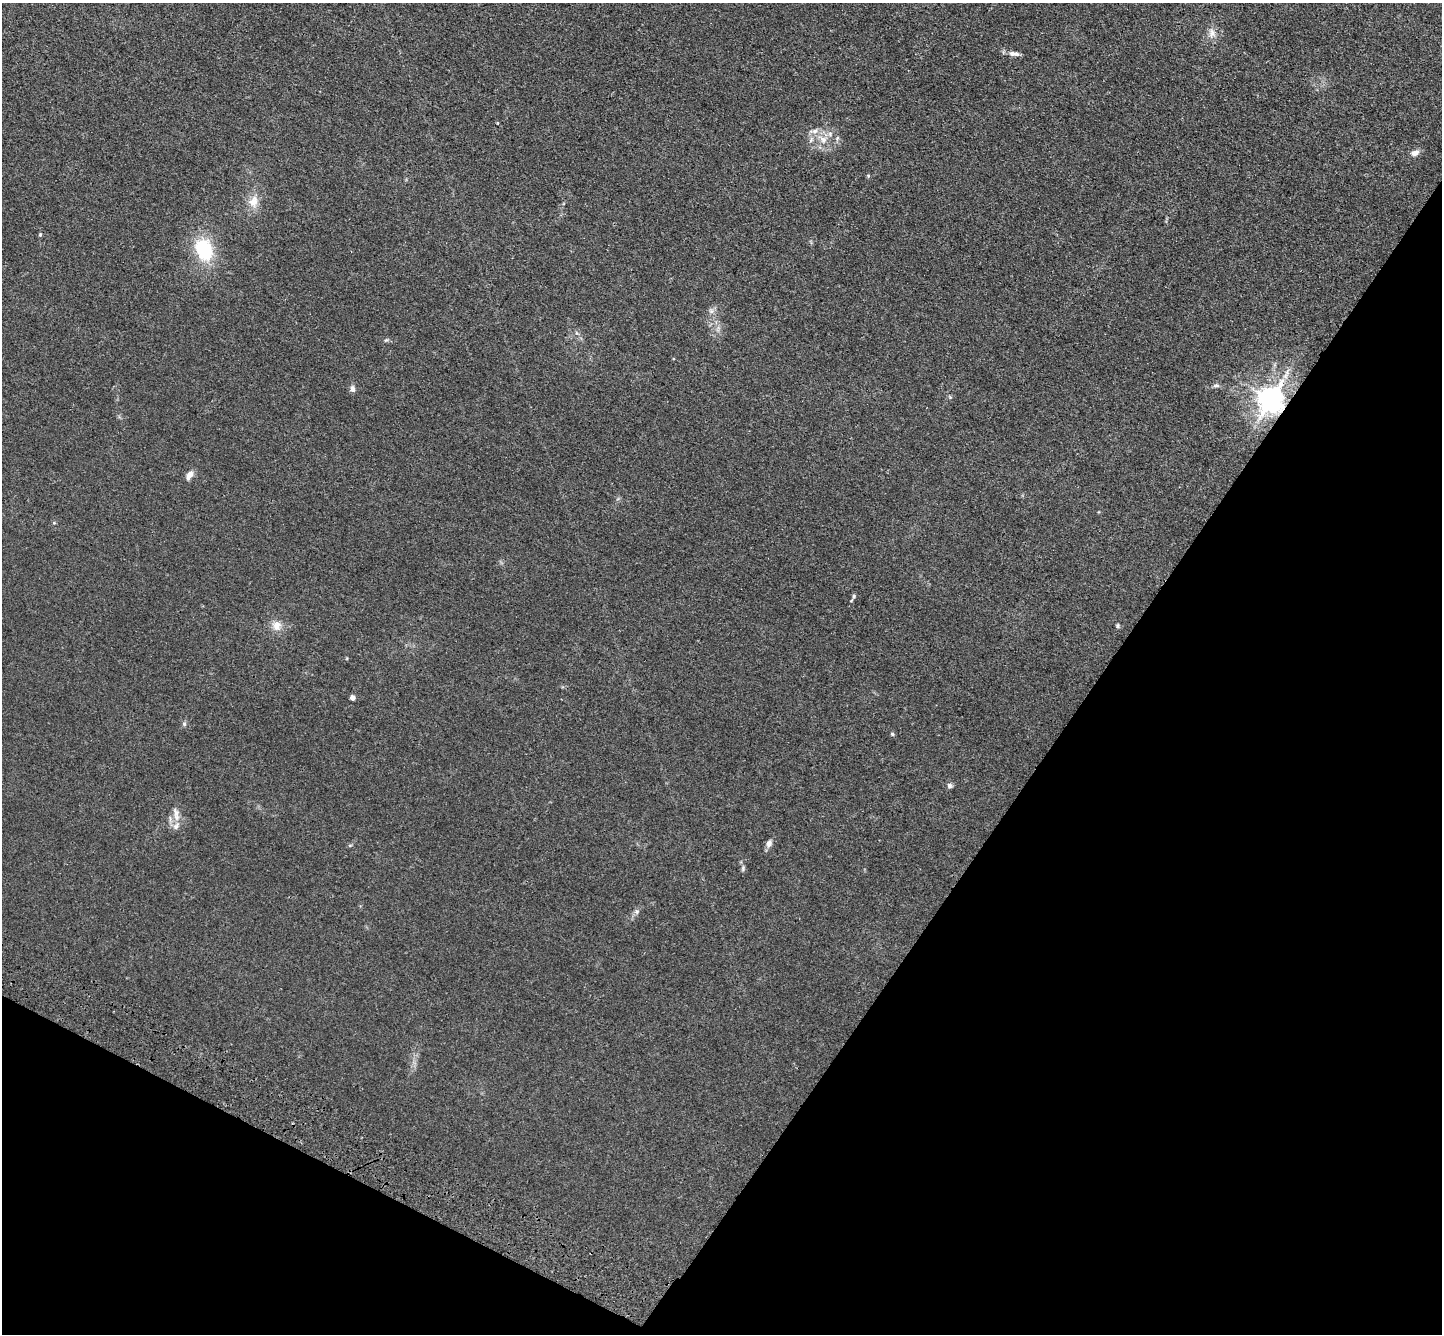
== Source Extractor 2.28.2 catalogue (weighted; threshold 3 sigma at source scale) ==
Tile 15 of 4 x 4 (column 3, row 4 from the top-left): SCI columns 2951-4390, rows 391-1722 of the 5900 x 5969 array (HDU 1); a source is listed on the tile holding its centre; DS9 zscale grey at full resolution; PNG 1444 x 1336 px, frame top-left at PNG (2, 3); no overlay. Shown black and unused: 30% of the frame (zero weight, under 3 of 4 exposures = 6% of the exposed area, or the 3 px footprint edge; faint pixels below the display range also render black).
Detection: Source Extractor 2.28.2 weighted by HDU 2 'WHT'; one run over the whole footprint, this tile lists its part. Background 0.0123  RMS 0.0047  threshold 0.021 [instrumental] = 3 sigma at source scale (4.5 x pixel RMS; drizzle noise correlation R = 1.50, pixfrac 1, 0.05/0.05 arcsec/px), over >= 5 px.
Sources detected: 30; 2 inside a brighter listed object's ellipse — not listed separately; the other 28 listed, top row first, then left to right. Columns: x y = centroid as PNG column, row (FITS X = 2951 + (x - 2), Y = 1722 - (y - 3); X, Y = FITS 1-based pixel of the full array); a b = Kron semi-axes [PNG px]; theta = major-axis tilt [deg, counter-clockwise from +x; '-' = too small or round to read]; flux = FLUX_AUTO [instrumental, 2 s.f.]
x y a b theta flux
1212 33 14 9 -84 3
1014 54 16 6 -8 2.2
837 138 6 4 71 0.69
823 139 14 9 -40 4.9
1415 153 10 7 21 2.5
868 176 4 4 - 0.5
253 202 15 12 74 5.3
40 235 5 4 - 0.52
204 250 24 17 -70 25
711 311 7 6 - 1.3
386 340 6 4 43 0.59
1216 385 10 5 1 1.1
352 389 8 6 -87 1.6
950 397 5 5 - 0.52
1271 400 8 8 - 490
189 475 10 6 54 3.2
854 596 5 5 - 0.61
851 601 5 3 - 0.37
277 626 13 13 - 4.2
1117 626 6 5 - 0.64
353 698 4 4 - 3.1
184 724 6 5 - 0.8
892 734 5 5 - 0.57
950 786 7 7 - 1.2
176 813 14 7 -83 3
769 843 8 7 - 2
743 868 7 5 89 0.86
637 912 8 6 36 1.1
Overlapping masked pixels (flux is a lower limit): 1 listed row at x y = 1271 400